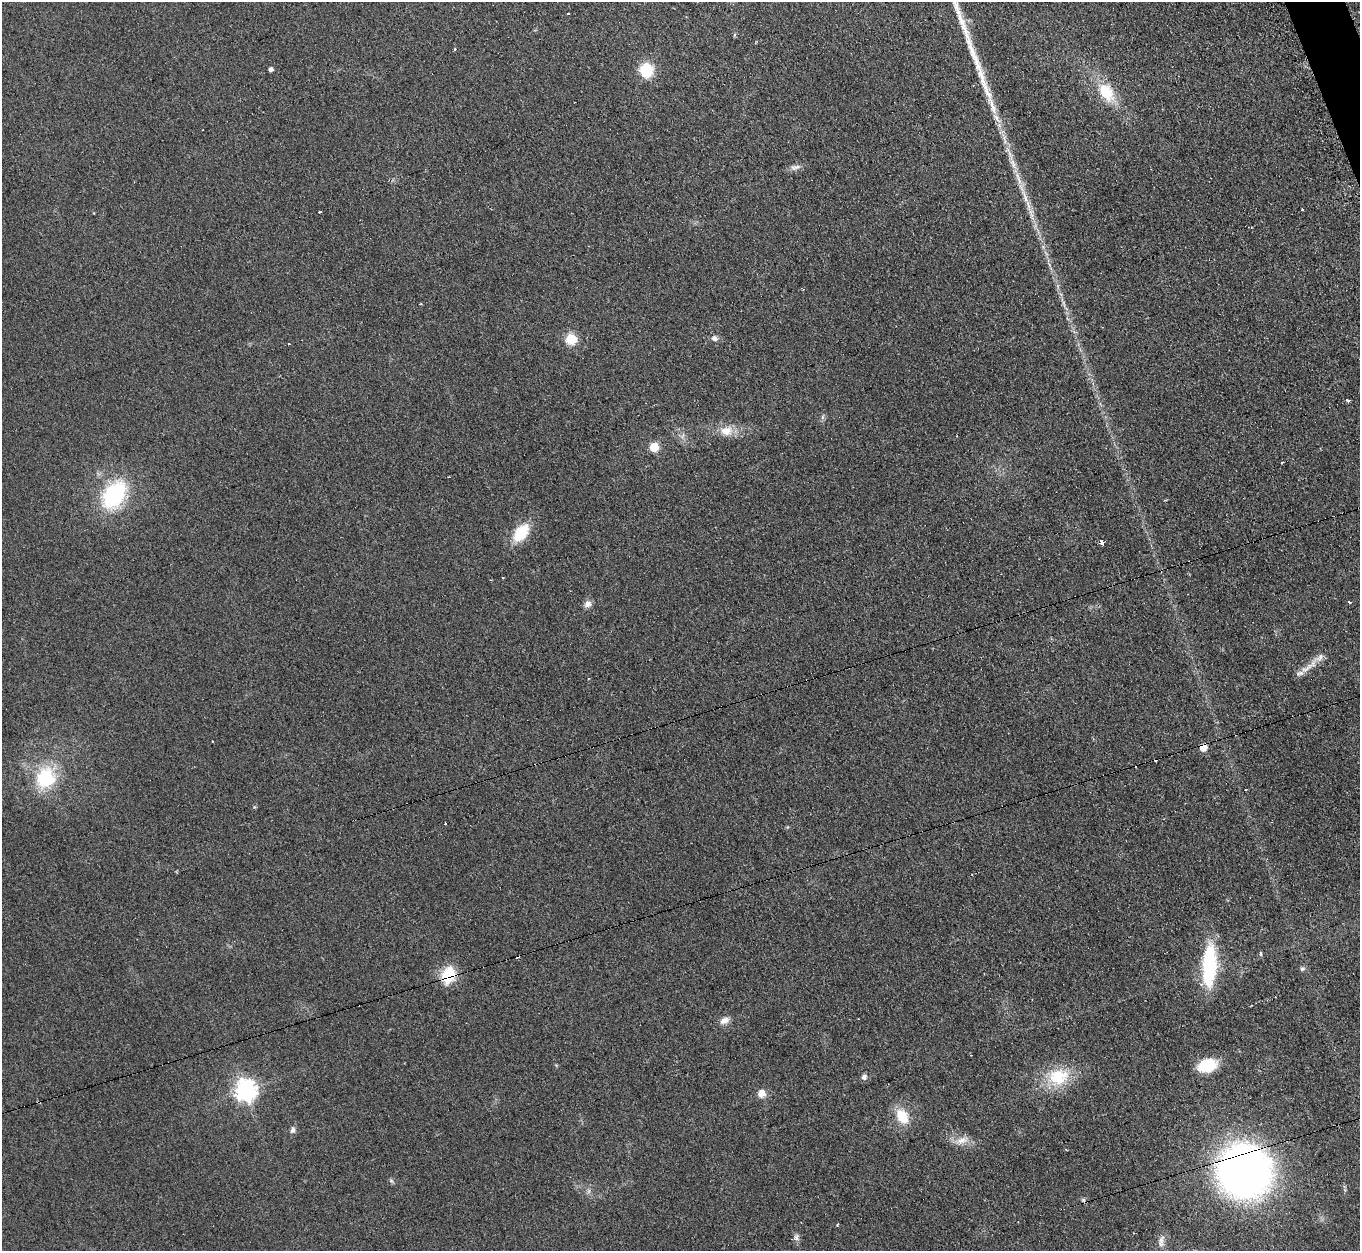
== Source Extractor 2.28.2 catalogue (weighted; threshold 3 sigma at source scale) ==
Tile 10 of 4 x 4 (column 2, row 3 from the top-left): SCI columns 1377-2734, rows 1529-2777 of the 5460 x 5421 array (HDU 1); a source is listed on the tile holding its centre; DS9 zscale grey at full resolution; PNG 1362 x 1253 px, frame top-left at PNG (2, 2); no overlay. Shown black and unused: <1% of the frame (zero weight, under 2 of 3 exposures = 2% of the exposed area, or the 3 px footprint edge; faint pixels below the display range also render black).
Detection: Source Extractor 2.28.2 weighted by HDU 2 'WHT'; one run over the whole footprint, this tile lists its part. Background 0.0959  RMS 0.012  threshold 0.0519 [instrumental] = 3 sigma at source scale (4.5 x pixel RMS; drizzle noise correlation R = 1.50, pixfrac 1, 0.05/0.05 arcsec/px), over >= 5 px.
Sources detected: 62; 9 cosmic-ray / hot-pixel residue — not listed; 3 inside a brighter listed object's ellipse — not listed separately; the other 50 listed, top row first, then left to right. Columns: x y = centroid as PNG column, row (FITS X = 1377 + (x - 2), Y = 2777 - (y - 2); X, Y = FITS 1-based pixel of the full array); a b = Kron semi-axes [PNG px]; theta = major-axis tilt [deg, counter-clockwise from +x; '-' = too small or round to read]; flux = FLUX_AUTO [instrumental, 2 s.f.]
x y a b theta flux
568 14 3 3 - 6.8
455 49 3 3 - 2.9
271 69 4 4 - 3.6
646 70 12 11 - 42
1106 92 25 14 -54 39
996 118 14 6 -55 7
203 130 2 2 - 1.1
1013 164 18 6 -71 9.6
795 167 16 7 12 5.7
1025 196 23 6 -70 13
1302 209 3 2 - 1.5
320 212 3 3 - 2.6
714 338 9 8 - 4.4
571 339 13 12 - 19
1347 400 3 3 - 6.8
822 417 7 4 89 2.2
726 431 17 12 6 16
683 436 10 3 69 2.3
654 447 6 5 - 44
1282 462 3 2 - 1.8
114 495 27 18 57 120
521 533 20 12 51 39
1102 542 4 3 - 25
490 580 3 3 - 1.1
1349 602 4 3 - 1.5
588 604 9 8 - 6
1312 664 26 7 40 14
212 741 2 2 - 0.73
1203 747 6 5 - 17
46 778 23 20 67 71
1246 789 2 2 - 1.2
445 824 3 3 - 7
1261 954 5 4 - 1.8
1209 965 44 14 87 93
1302 969 7 6 - 2.5
448 975 23 16 78 30
724 1021 13 8 25 7.2
1207 1066 18 12 17 46
864 1077 8 6 69 3.9
1058 1077 32 23 12 47
245 1090 8 8 - 670
762 1093 11 10 - 8.7
902 1116 16 11 -62 30
293 1130 9 6 83 3.7
961 1140 19 9 22 11
1066 1150 4 2 - 1
1244 1171 41 40 - 740
391 1181 7 5 -44 2.2
795 1238 9 8 - 4.3
1161 1241 18 8 81 7.2
Overlapping masked pixels (flux is a lower limit): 3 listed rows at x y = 1203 747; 448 975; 1244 1171
Unlisted compact peaks at least as high as the median listed source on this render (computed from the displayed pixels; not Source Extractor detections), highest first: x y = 962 22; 966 32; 982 77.